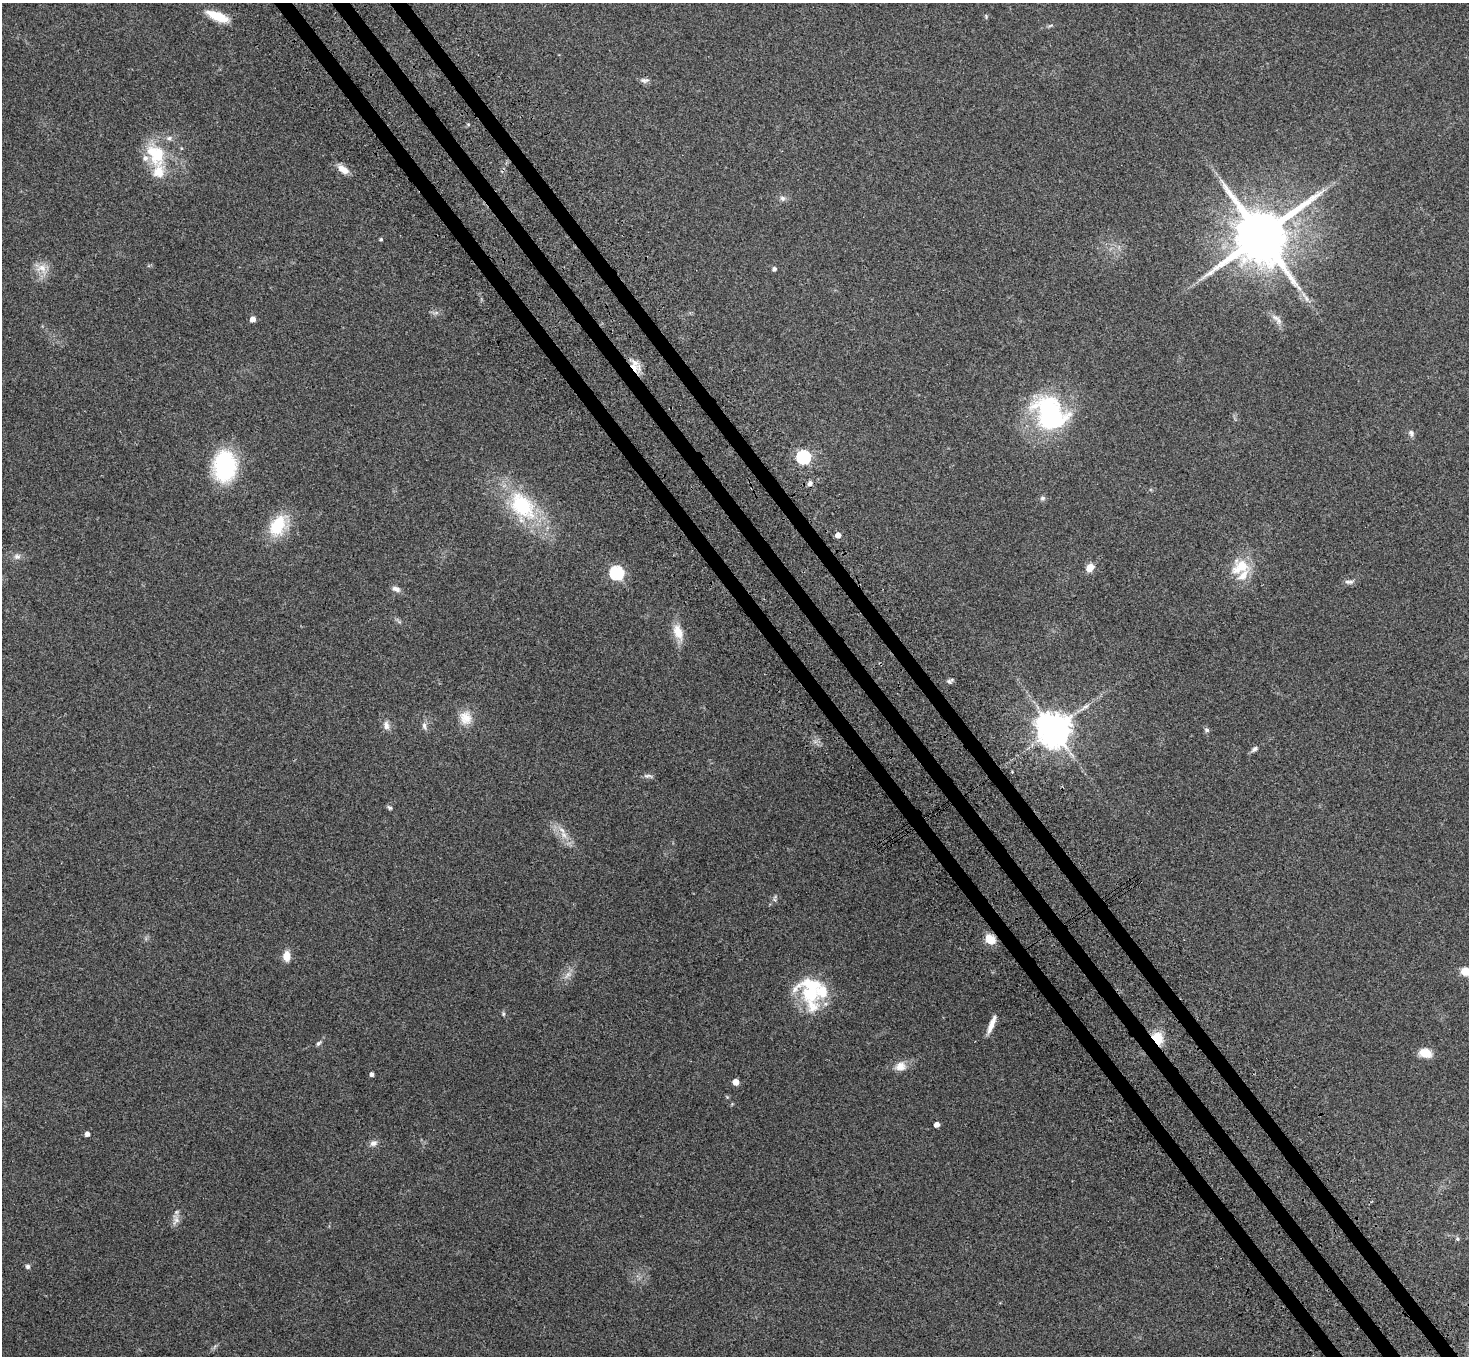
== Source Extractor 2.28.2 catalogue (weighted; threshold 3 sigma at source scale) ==
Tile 6 of 4 x 4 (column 2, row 2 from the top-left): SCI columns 1547-3013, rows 3066-4419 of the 6026 x 5994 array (HDU 1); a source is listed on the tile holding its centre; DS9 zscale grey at full resolution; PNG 1471 x 1358 px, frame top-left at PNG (2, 3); no overlay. Shown black and unused: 4% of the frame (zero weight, under 3 of 4 exposures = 5% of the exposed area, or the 3 px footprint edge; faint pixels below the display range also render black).
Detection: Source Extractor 2.28.2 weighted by HDU 2 'WHT'; one run over the whole footprint, this tile lists its part. Background 0.224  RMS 0.0087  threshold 0.039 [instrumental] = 3 sigma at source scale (4.5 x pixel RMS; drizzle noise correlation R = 1.50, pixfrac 1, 0.05/0.05 arcsec/px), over >= 5 px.
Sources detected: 66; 1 inside a brighter object's white glare — not listed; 5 inside a brighter listed object's ellipse — not listed separately; the other 60 listed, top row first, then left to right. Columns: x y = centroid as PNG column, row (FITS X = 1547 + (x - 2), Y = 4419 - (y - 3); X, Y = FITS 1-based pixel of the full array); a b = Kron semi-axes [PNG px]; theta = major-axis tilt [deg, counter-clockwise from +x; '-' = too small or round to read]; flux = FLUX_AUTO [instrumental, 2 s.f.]
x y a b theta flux
217 16 27 10 -22 19
645 80 12 6 0 2.9
156 154 33 23 -62 39
343 169 15 8 -36 7.6
782 198 8 7 - 2.8
1261 236 17 15 38 6400
381 239 4 4 - 1.3
42 268 15 11 -13 9.1
774 269 5 4 - 2.5
1306 298 10 5 -63 3.3
1276 318 12 6 -24 4.1
252 319 5 4 - 6.3
634 367 16 8 -57 12
1050 414 41 32 -57 120
1411 433 8 6 -88 2.4
803 457 6 6 - 140
225 466 24 17 89 100
810 483 7 6 - 3
1043 498 8 6 0 2
522 506 44 28 -49 70
278 525 29 17 63 33
838 535 5 4 - 5.7
17 556 10 7 0 3.4
1240 567 27 16 31 22
1090 568 8 7 - 8.8
617 573 6 6 - 120
1347 582 9 5 -20 2.6
396 589 10 6 -25 3.9
678 632 22 12 -68 13
949 681 9 5 24 2.1
1086 706 9 5 27 2.9
466 718 19 16 -71 13
386 725 13 7 -82 4.6
424 726 10 6 -83 3.2
1053 729 10 9 - 1900
1207 730 6 6 - 1.9
1254 749 8 5 33 2.8
648 776 13 5 -5 2.4
390 808 7 5 -42 1.7
564 835 11 8 -39 6.2
775 898 11 4 86 1.8
990 939 9 8 - 15
286 956 9 7 88 10
1465 971 10 9 - 9.6
568 975 10 6 45 4
811 993 46 26 -76 51
503 1014 7 4 -82 1.2
992 1024 22 5 68 7.5
1157 1039 9 7 -69 32
318 1043 8 5 44 1.8
1425 1053 15 10 -18 11
900 1066 14 12 22 8.5
372 1074 4 4 - 3
736 1082 5 4 - 9.1
937 1125 4 4 - 5.2
87 1134 4 4 - 4
373 1143 10 7 26 3.8
176 1220 14 6 60 4.8
1457 1239 6 5 - 1.6
28 1267 5 5 - 2.3
Overlapping masked pixels (flux is a lower limit): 2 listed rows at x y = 634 367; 1157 1039
Isophote crosses this tile's border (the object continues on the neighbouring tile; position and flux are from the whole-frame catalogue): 1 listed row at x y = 1465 971